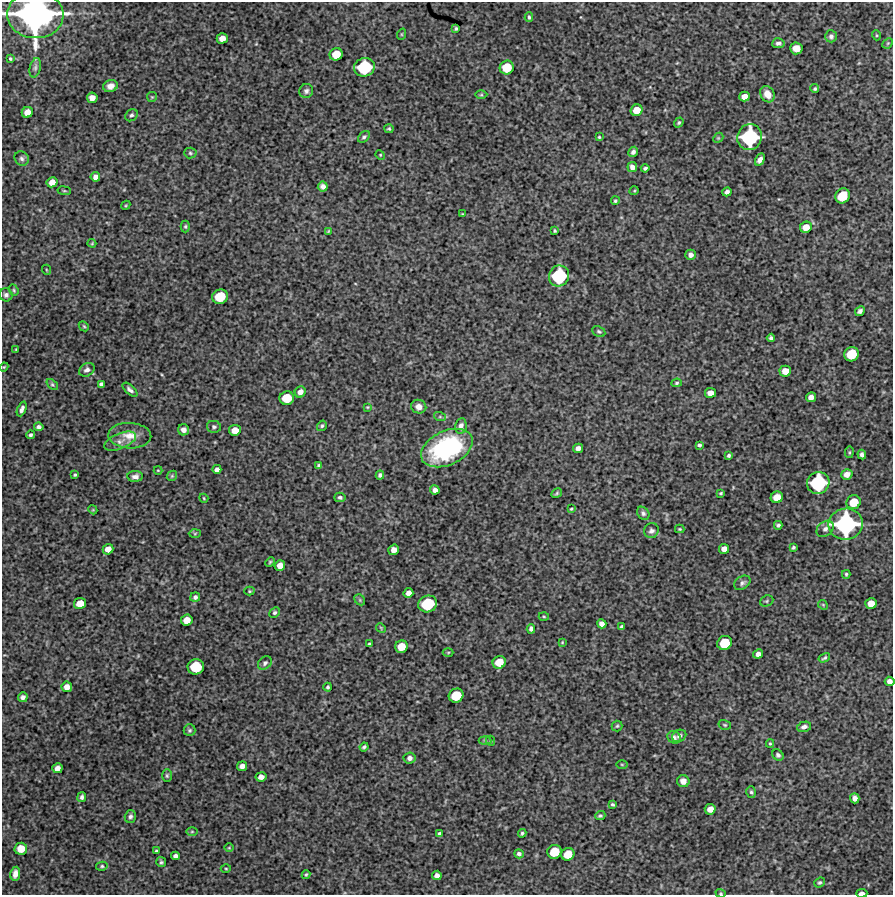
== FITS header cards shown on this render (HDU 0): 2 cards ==
NAXIS1  =                  891 /Length X axis
NAXIS2  =                  893 /Length Y axis

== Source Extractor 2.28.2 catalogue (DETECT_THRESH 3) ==
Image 891 x 893 px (HDU 0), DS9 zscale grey, 1 PNG px = 1 image px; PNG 895 x 897 px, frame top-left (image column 1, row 893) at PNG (2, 2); each listed source drawn as its Kron ellipse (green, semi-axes under 4 px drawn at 4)
Background 5750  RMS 260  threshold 793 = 3 sigma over >= 5 px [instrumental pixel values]
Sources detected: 204; all 204 listed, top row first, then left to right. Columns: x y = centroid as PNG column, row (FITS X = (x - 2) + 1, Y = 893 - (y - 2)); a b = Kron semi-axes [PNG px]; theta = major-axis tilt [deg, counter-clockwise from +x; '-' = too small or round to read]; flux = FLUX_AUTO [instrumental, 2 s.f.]
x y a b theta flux
35 15 28 23 -3 5.8e+06
529 17 5 3 - 2.9e+04
456 29 4 3 - 2.7e+04
402 34 6 3 72 1.8e+04
876 35 5 3 - 1.8e+04
831 36 6 5 - 5.5e+04
222 38 5 5 - 1.5e+05
778 43 6 5 - 5.3e+04
888 43 6 4 45 2.9e+04
796 48 6 6 - 2.1e+05
336 54 6 6 - 3.2e+05
10 59 3 2 - 2.0e+04
364 67 10 9 - 1.0e+06
507 67 7 6 - 3.8e+05
35 68 10 5 77 4.6e+04
110 86 7 6 - 1.1e+05
815 89 4 4 - 3.0e+04
306 91 7 6 - 5.6e+04
767 94 8 7 - 1.7e+05
481 95 6 4 1 2.2e+04
744 96 5 5 - 1.3e+05
152 97 5 5 - 2.1e+04
92 98 5 5 - 1.3e+05
637 110 6 5 - 2.2e+05
27 112 6 5 - 1.4e+05
131 115 7 5 44 3.9e+04
679 123 5 4 - 2.7e+04
389 129 4 4 - 2.9e+04
364 137 7 4 43 3.4e+04
599 137 4 4 - 2.2e+04
750 137 13 12 - 1.5e+06
718 138 6 4 44 2.3e+04
633 152 5 4 - 5.8e+04
190 153 6 5 - 3.3e+04
380 155 5 4 - 1.8e+04
22 158 7 6 - 5.1e+04
760 159 6 4 61 7.7e+04
632 167 5 5 - 8.5e+04
645 168 4 3 - 3.5e+04
95 177 5 4 - 9.3e+04
52 182 5 5 - 1.5e+05
323 186 5 5 - 7.7e+04
64 191 6 3 -8 1.9e+04
634 191 5 3 - 1.7e+04
727 192 4 4 - 6.0e+04
842 196 8 7 - 4.8e+05
615 201 4 4 - 2.9e+04
126 205 5 3 - 1.7e+04
462 214 4 2 - 1.4e+04
185 226 6 4 89 2.8e+04
806 227 6 5 - 1.7e+05
328 231 4 3 - 1.9e+04
555 231 3 3 - 2.3e+04
92 243 4 4 - 1.7e+04
691 255 5 5 - 7.6e+04
47 270 5 3 - 1.4e+04
559 276 10 10 - 1.1e+06
14 290 6 4 -69 2.6e+04
6 295 7 6 - 5.5e+04
220 297 8 7 - 5.1e+05
860 311 5 4 - 5.1e+04
84 326 6 4 -44 2.4e+04
599 332 7 5 -27 3.4e+04
771 338 4 4 - 4.0e+04
16 350 3 2 - 1.6e+04
851 354 7 7 - 4.8e+05
4 367 4 3 - 1.7e+04
87 370 8 6 32 6.7e+04
785 371 6 5 - 1.7e+05
677 383 5 4 - 2.8e+04
52 384 6 4 -40 2.7e+04
101 384 4 4 - 4.7e+04
130 390 9 4 -42 5.6e+04
300 392 6 5 - 1.0e+05
710 393 5 5 - 1.3e+05
811 397 5 5 - 1.1e+05
287 398 7 7 - 4.0e+05
367 407 4 3 - 1.7e+04
419 407 7 7 - 1.2e+05
22 409 8 4 67 7.1e+04
440 417 6 4 -18 2.3e+04
322 426 5 4 - 2.7e+04
461 426 8 5 80 8.7e+04
39 427 5 4 - 4.9e+04
214 427 7 6 - 4.1e+04
183 430 5 5 - 8.0e+04
235 430 6 5 - 1.7e+05
30 435 4 3 - 3.7e+04
130 436 21 13 -3 2.9e+05
120 441 17 7 22 1.3e+05
699 445 4 3 - 3.5e+04
447 448 27 17 25 2.4e+06
578 448 5 4 - 9.1e+04
849 452 6 3 82 1.9e+04
862 455 5 4 - 4.8e+04
729 456 4 3 - 3.3e+04
319 465 4 4 - 3.2e+04
217 469 4 4 - 7.7e+04
158 470 4 4 - 1.6e+04
847 474 6 5 - 1.1e+05
75 475 3 3 - 2.5e+04
380 475 4 4 - 4.6e+04
135 476 8 5 1 6.8e+04
172 476 5 4 - 2.4e+04
818 483 11 11 - 1.3e+06
435 490 5 4 - 7.9e+04
557 493 5 4 - 2.6e+04
721 493 4 3 - 2.3e+04
340 497 6 4 -14 3.9e+04
777 497 6 6 - 2.2e+05
204 498 5 4 - 1.8e+04
854 502 7 7 - 3.4e+05
571 509 3 3 - 2.0e+04
93 510 4 3 - 1.6e+04
643 513 7 5 -50 4.7e+04
846 524 17 15 10 2.3e+06
778 525 4 4 - 3.9e+04
680 529 5 4 - 1.8e+04
825 529 9 7 40 6.9e+04
651 531 7 7 - 5.9e+04
195 533 6 4 2 2.3e+04
793 547 3 3 - 2.7e+04
108 549 5 5 - 1.4e+05
724 549 5 5 - 1.1e+05
394 550 5 5 - 1.2e+05
270 562 5 4 - 2.1e+04
280 565 5 5 - 1.5e+05
846 574 4 3 - 2.8e+04
742 583 9 6 36 5.3e+04
249 591 5 4 - 2.2e+04
408 593 5 5 - 1.0e+05
195 597 5 4 - 5.2e+04
360 600 6 4 -48 2.7e+04
767 601 7 5 22 3.1e+04
80 603 6 5 - 2.2e+05
871 603 5 5 - 1.8e+05
428 604 9 8 - 7.9e+05
823 605 5 4 - 2.0e+04
275 613 6 4 43 3.5e+04
544 616 5 3 - 1.9e+04
187 620 6 5 - 1.9e+05
602 624 5 4 - 8.8e+04
622 627 4 3 - 4.3e+04
381 628 5 4 - 1.8e+04
531 629 5 4 - 5.0e+04
562 642 3 2 - 1.4e+04
725 643 7 7 - 4.7e+05
369 644 3 3 - 2.1e+04
401 647 6 6 - 2.8e+05
448 652 5 3 - 1.8e+04
758 654 5 4 - 8.5e+04
824 658 6 3 31 2.8e+04
499 662 6 6 - 3.0e+05
265 663 8 6 44 4.7e+04
196 667 8 7 - 6.1e+05
890 681 5 4 - 8.8e+04
67 687 5 5 - 1.2e+05
328 687 4 4 - 2.8e+04
456 696 7 7 - 4.5e+05
23 697 5 4 - 5.8e+04
725 725 6 5 - 2.5e+04
617 726 5 5 - 2.5e+04
804 727 7 5 13 6.2e+04
190 730 6 6 - 3.5e+04
679 736 7 6 - 5.7e+04
674 737 7 6 - 4.2e+04
485 741 6 4 -3 2.3e+04
491 741 5 3 - 1.5e+04
770 743 4 4 - 2.0e+04
364 747 4 3 - 3.4e+04
778 755 6 5 - 4.2e+04
410 758 6 5 - 6.7e+04
622 764 5 3 - 1.8e+04
242 766 5 5 - 8.1e+04
57 768 5 5 - 9.1e+04
167 776 6 5 - 2.9e+04
261 777 5 4 - 1.0e+05
683 781 6 6 - 9.8e+04
751 792 6 4 -74 3.2e+04
82 797 5 3 - 4.4e+04
855 798 5 4 - 9.6e+04
612 804 4 3 - 3.0e+04
710 809 5 5 - 1.5e+05
130 816 6 5 - 4.7e+04
600 816 5 4 - 2.9e+04
192 832 6 4 0 2.2e+04
439 833 3 3 - 2.8e+04
522 833 4 3 - 2.8e+04
229 848 5 3 - 1.5e+04
21 849 6 6 - 2.4e+05
156 851 3 3 - 2.3e+04
554 852 7 6 - 4.1e+05
519 854 5 4 - 4.9e+04
568 854 7 6 - 2.8e+05
175 856 4 4 - 6.5e+04
161 862 5 4 - 3.1e+04
102 866 5 4 - 2.8e+04
226 869 5 3 - 1.8e+04
15 874 7 5 80 1.1e+05
306 874 4 3 - 2.2e+04
437 875 5 4 - 8.3e+04
820 882 6 4 40 3.0e+04
721 893 5 4 - 1.9e+04
862 893 5 3 - 8.2e+04
At the frame edge (FLAGS 8, measured only in part): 4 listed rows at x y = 35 15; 890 681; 721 893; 862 893